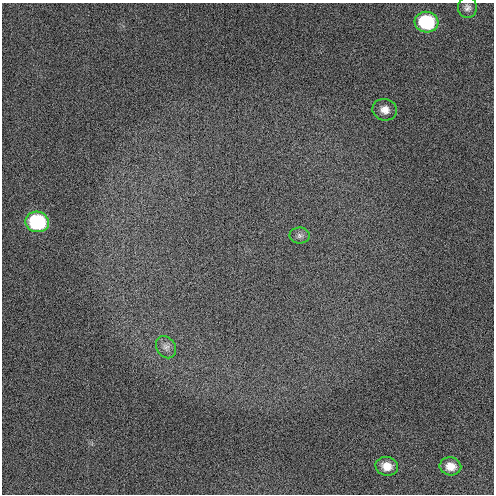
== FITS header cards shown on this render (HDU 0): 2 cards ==
NAXIS1  =                  492 / Axis length
NAXIS2  =                  492 / Axis length

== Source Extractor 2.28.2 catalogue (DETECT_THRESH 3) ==
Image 492 x 492 px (HDU 0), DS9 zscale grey, 1 PNG px = 1 image px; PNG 496 x 496 px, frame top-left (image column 1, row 492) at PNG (2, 3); each listed source drawn as its Kron ellipse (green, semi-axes under 4 px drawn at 4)
Background 24.6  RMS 2.3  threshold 6.84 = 3 sigma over >= 5 px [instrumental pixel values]
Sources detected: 8; all 8 listed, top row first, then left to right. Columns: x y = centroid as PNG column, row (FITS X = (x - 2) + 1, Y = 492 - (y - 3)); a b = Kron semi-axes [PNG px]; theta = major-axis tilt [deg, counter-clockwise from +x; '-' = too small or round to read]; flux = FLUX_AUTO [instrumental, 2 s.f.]
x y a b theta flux
467 8 10 9 - 730
427 22 12 10 -13 12000
385 110 12 11 - 1400
37 222 12 10 -14 14000
300 236 10 8 -1 560
166 347 12 9 -56 890
387 466 11 9 -12 1600
450 466 11 9 -11 1700